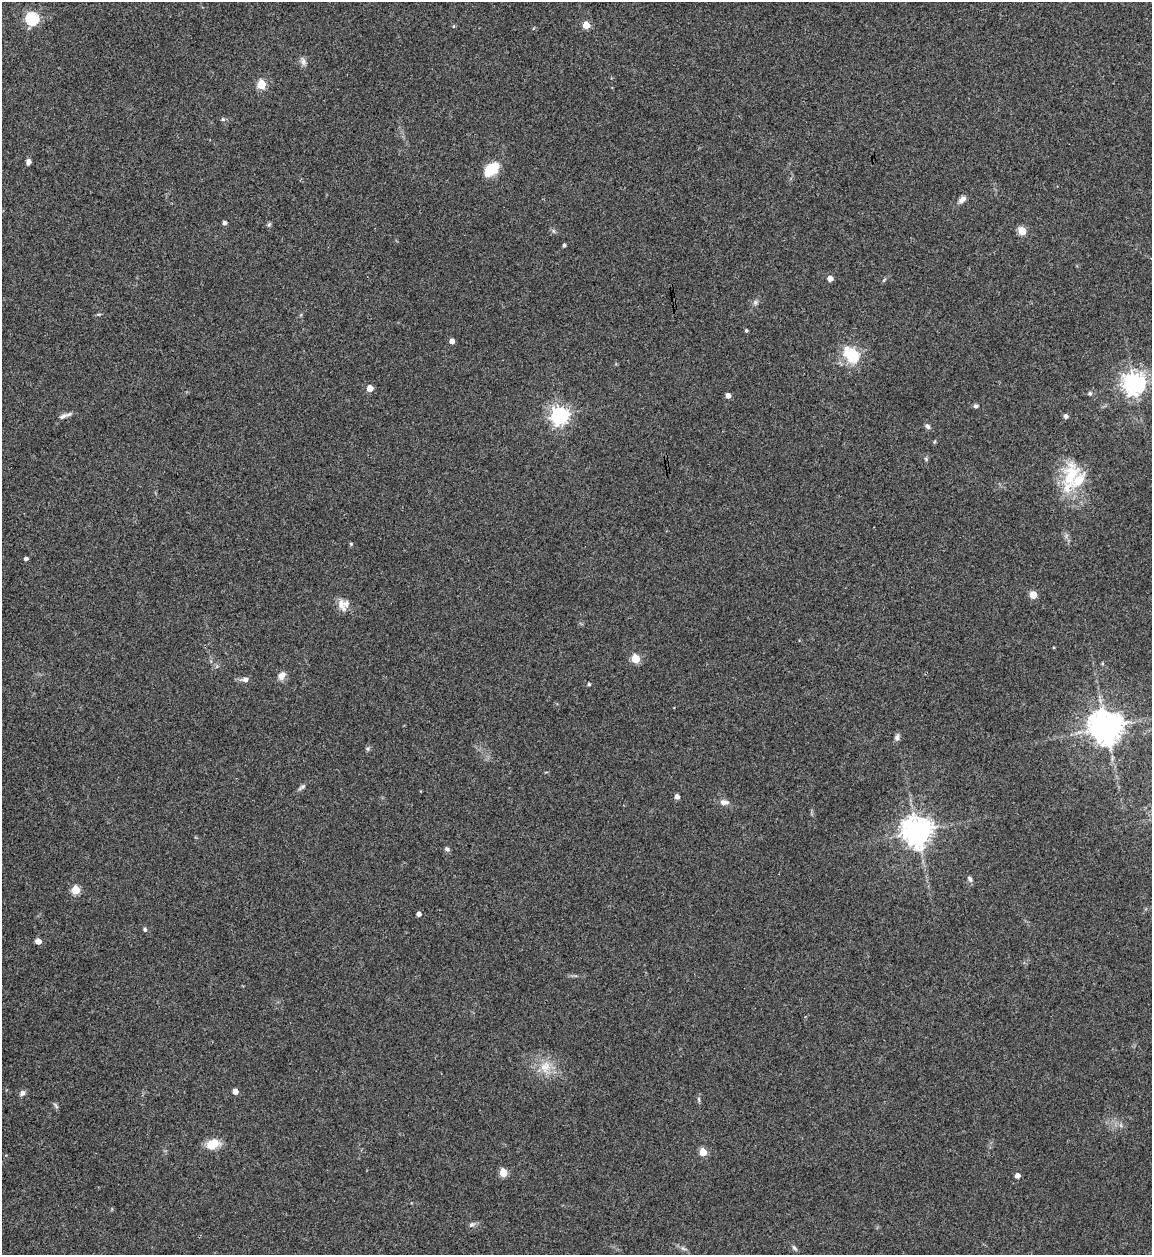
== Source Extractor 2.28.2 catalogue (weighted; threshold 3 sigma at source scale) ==
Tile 11 of 4 x 4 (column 3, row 3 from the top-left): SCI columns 2554-3703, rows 1253-2505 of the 4992 x 5013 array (HDU 1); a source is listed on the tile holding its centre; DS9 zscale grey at full resolution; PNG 1154 x 1257 px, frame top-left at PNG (2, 2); no overlay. Shown black and unused: <1% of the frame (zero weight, under 3 of 4 exposures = <1% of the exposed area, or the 3 px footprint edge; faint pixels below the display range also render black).
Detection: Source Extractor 2.28.2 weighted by HDU 2 'WHT'; one run over the whole footprint, this tile lists its part. Background 0.0521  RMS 0.0049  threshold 0.022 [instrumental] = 3 sigma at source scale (4.5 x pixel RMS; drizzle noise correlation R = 1.50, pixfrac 1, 0.05/0.05 arcsec/px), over >= 5 px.
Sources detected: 64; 2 inside a brighter listed object's ellipse — not listed separately; the other 62 listed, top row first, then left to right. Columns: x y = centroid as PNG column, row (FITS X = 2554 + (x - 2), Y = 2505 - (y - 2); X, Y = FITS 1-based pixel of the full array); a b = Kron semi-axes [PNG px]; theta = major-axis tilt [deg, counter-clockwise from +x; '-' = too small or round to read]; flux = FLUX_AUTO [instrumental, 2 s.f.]
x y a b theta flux
32 18 6 6 - 68
586 25 5 5 - 11
303 61 11 6 -83 1.8
261 84 5 5 - 21
223 119 6 5 - 0.81
28 162 6 5 - 1.9
491 169 16 9 43 16
962 199 12 6 39 2.2
224 223 5 4 - 1.3
269 224 6 4 20 0.69
1022 231 5 5 - 15
564 245 4 3 - 0.97
830 278 5 4 - 3.6
884 280 7 3 53 0.63
755 302 6 5 - 1.2
746 330 3 3 - 0.85
452 341 4 4 - 2.6
851 355 23 15 -41 15
1134 383 7 7 - 380
370 388 4 4 - 7
1090 393 5 5 - 0.93
728 396 4 4 - 3
975 406 6 5 - 0.98
559 415 7 6 - 210
63 416 12 6 27 2
1066 416 5 4 - 1.7
927 426 8 6 -45 1.2
926 459 6 4 -47 0.66
1070 475 40 21 76 23
351 544 5 4 - 0.52
26 558 4 4 - 1.3
1033 595 5 5 - 11
341 604 18 8 -67 3.8
635 659 5 5 - 19
281 676 11 8 51 2.7
245 679 8 6 -3 1.9
589 684 4 4 - 0.86
1106 727 10 10 - 770
897 737 8 6 75 1.5
368 749 6 5 - 0.81
302 787 13 4 35 1.3
677 797 4 4 - 2.4
724 802 14 7 1 2.4
917 831 9 9 - 590
447 849 6 6 - 1.2
970 879 8 5 -58 1.3
76 890 5 5 - 20
419 914 4 4 - 2.2
145 929 5 5 - 0.81
38 941 5 4 - 3.9
545 1067 17 14 55 7.8
235 1091 4 4 - 3.9
22 1093 8 6 52 1.6
699 1099 7 4 -90 0.77
56 1106 10 3 -61 0.81
213 1144 15 10 21 8.2
703 1152 5 5 - 12
503 1173 5 5 - 16
1017 1176 4 4 - 2.6
471 1225 8 6 29 1.3
794 1248 9 5 -48 1.1
683 1249 9 3 -21 1